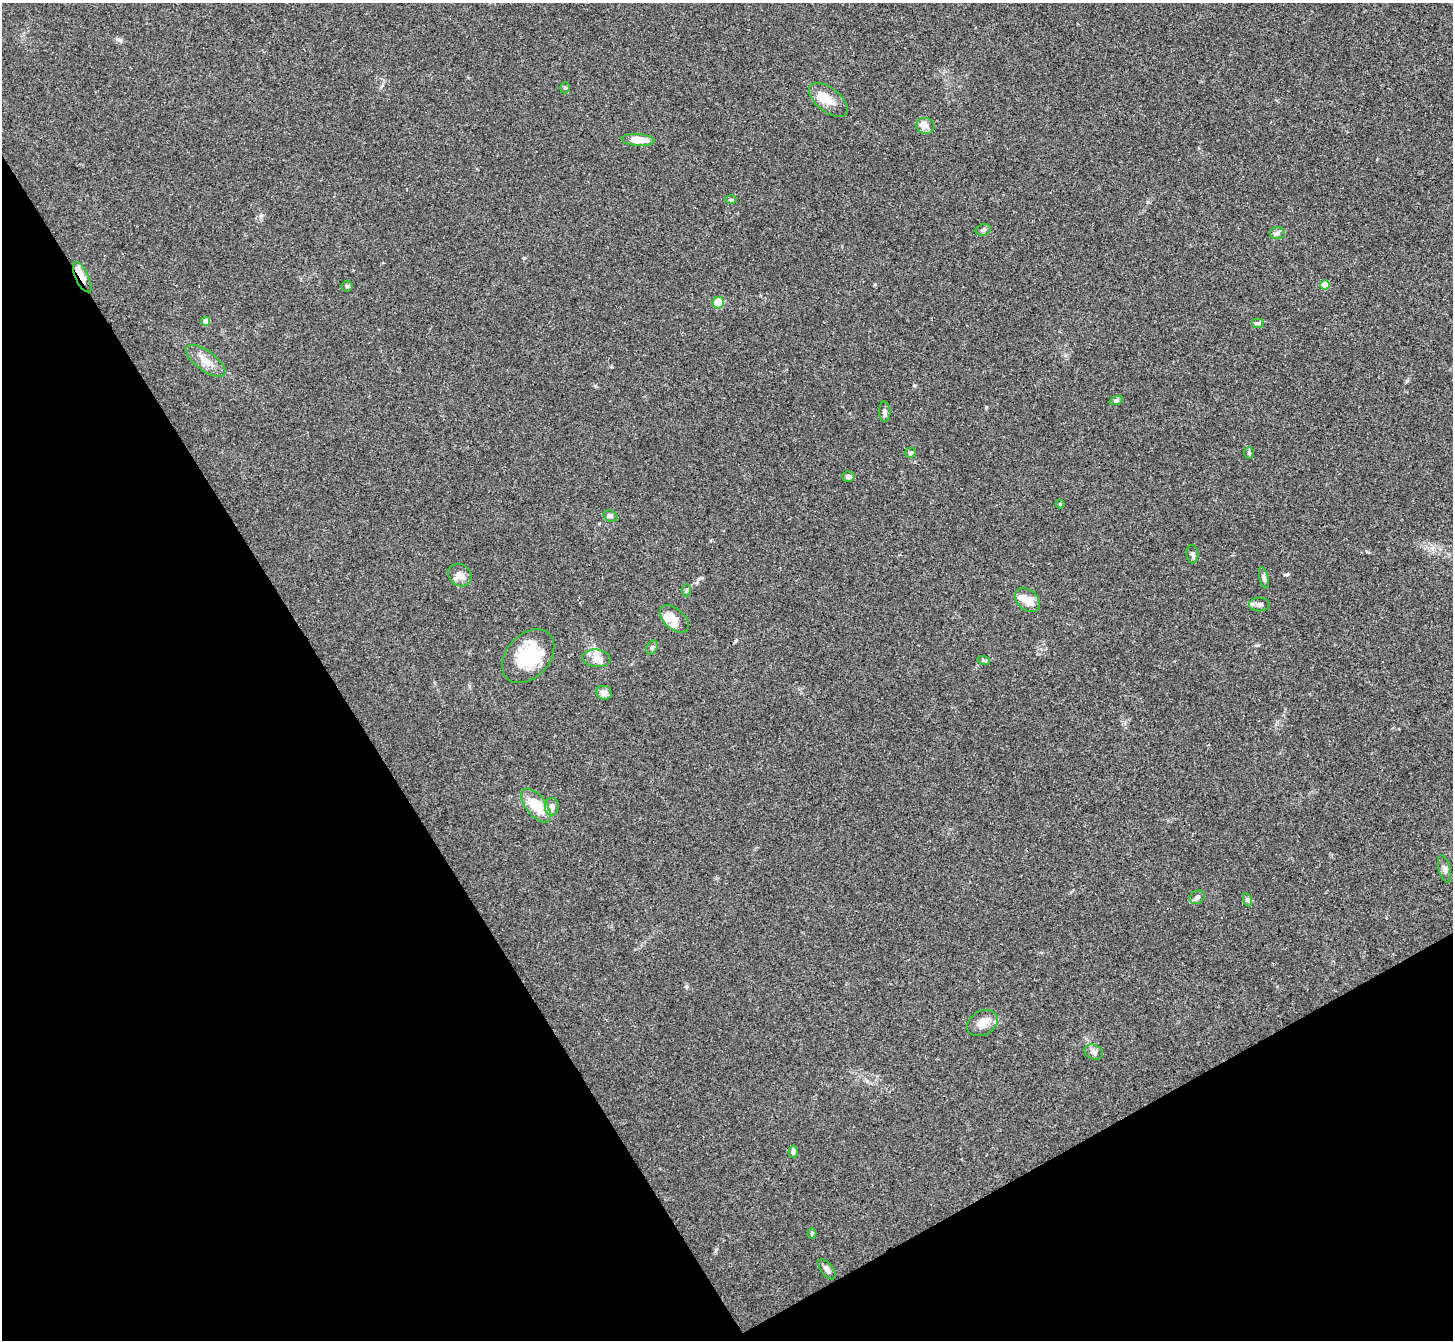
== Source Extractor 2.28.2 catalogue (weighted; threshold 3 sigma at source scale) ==
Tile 14 of 4 x 4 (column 2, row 4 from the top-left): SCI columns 1455-2905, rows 157-1494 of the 5810 x 5804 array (HDU 1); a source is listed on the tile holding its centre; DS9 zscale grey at full resolution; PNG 1455 x 1342 px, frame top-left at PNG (2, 3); each listed source drawn as its Kron ellipse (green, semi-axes under 4 px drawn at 4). Shown black and unused: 30% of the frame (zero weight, under 3 of 4 exposures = <1% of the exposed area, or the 3 px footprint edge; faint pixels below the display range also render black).
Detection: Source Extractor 2.28.2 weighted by HDU 2 'WHT'; one run over the whole footprint, this tile lists its part. Background 0.0283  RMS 0.0047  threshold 0.0213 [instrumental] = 3 sigma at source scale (4.5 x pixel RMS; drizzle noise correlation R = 1.50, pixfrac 1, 0.05/0.05 arcsec/px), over >= 5 px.
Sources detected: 47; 1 inside a brighter object's white glare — neither listed nor drawn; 3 inside a brighter listed object's ellipse — not listed separately; the other 43 listed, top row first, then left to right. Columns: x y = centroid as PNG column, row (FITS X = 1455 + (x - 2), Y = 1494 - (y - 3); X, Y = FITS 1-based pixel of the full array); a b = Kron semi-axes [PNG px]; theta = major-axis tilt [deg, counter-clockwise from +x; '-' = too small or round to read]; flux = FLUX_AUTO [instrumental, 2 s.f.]
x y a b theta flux
565 88 5 4 - 0.84
828 100 23 12 -38 6.1
925 126 9 8 - 2.2
638 140 16 6 -4 6.9
731 200 6 4 0 0.67
983 230 8 5 22 1.1
1277 233 7 6 - 1.2
82 277 16 6 -64 3.4
1325 285 5 4 - 8.2
347 286 5 5 - 0.72
718 303 6 5 - 11
206 321 4 4 - 3.9
1258 323 6 5 - 0.81
206 361 23 10 -36 5.7
1116 401 7 4 19 0.8
885 412 10 5 -88 1.4
910 453 5 5 - 1
1249 453 6 5 - 0.7
848 477 6 5 - 1.6
1060 504 4 4 - 0.48
610 516 7 5 -21 1.1
1193 554 9 6 -84 1.1
460 575 12 10 -35 3.3
1264 578 11 4 -77 1.2
687 590 6 4 87 0.67
1028 600 14 10 -44 5.9
1259 604 10 7 -1 1.8
674 619 17 10 -43 4.9
652 647 7 5 63 1
528 656 30 21 48 22
596 658 14 9 -6 3.6
984 661 6 4 -20 0.68
604 693 8 6 -22 3.2
536 805 20 10 -51 13
552 807 9 7 89 2.2
1444 869 14 6 -76 1.9
1197 897 8 6 34 1.4
1248 900 7 4 -71 0.77
982 1023 16 12 30 4.9
1094 1052 9 7 -23 1.9
793 1152 6 5 - 1.7
812 1233 5 4 - 0.63
827 1269 12 6 -52 1.6
Overlapping masked pixels (flux is a lower limit): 1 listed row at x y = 82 277
Unlisted compact peaks at least as high as the median listed source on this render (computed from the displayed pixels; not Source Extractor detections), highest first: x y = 1407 381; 986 407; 1287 574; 524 258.